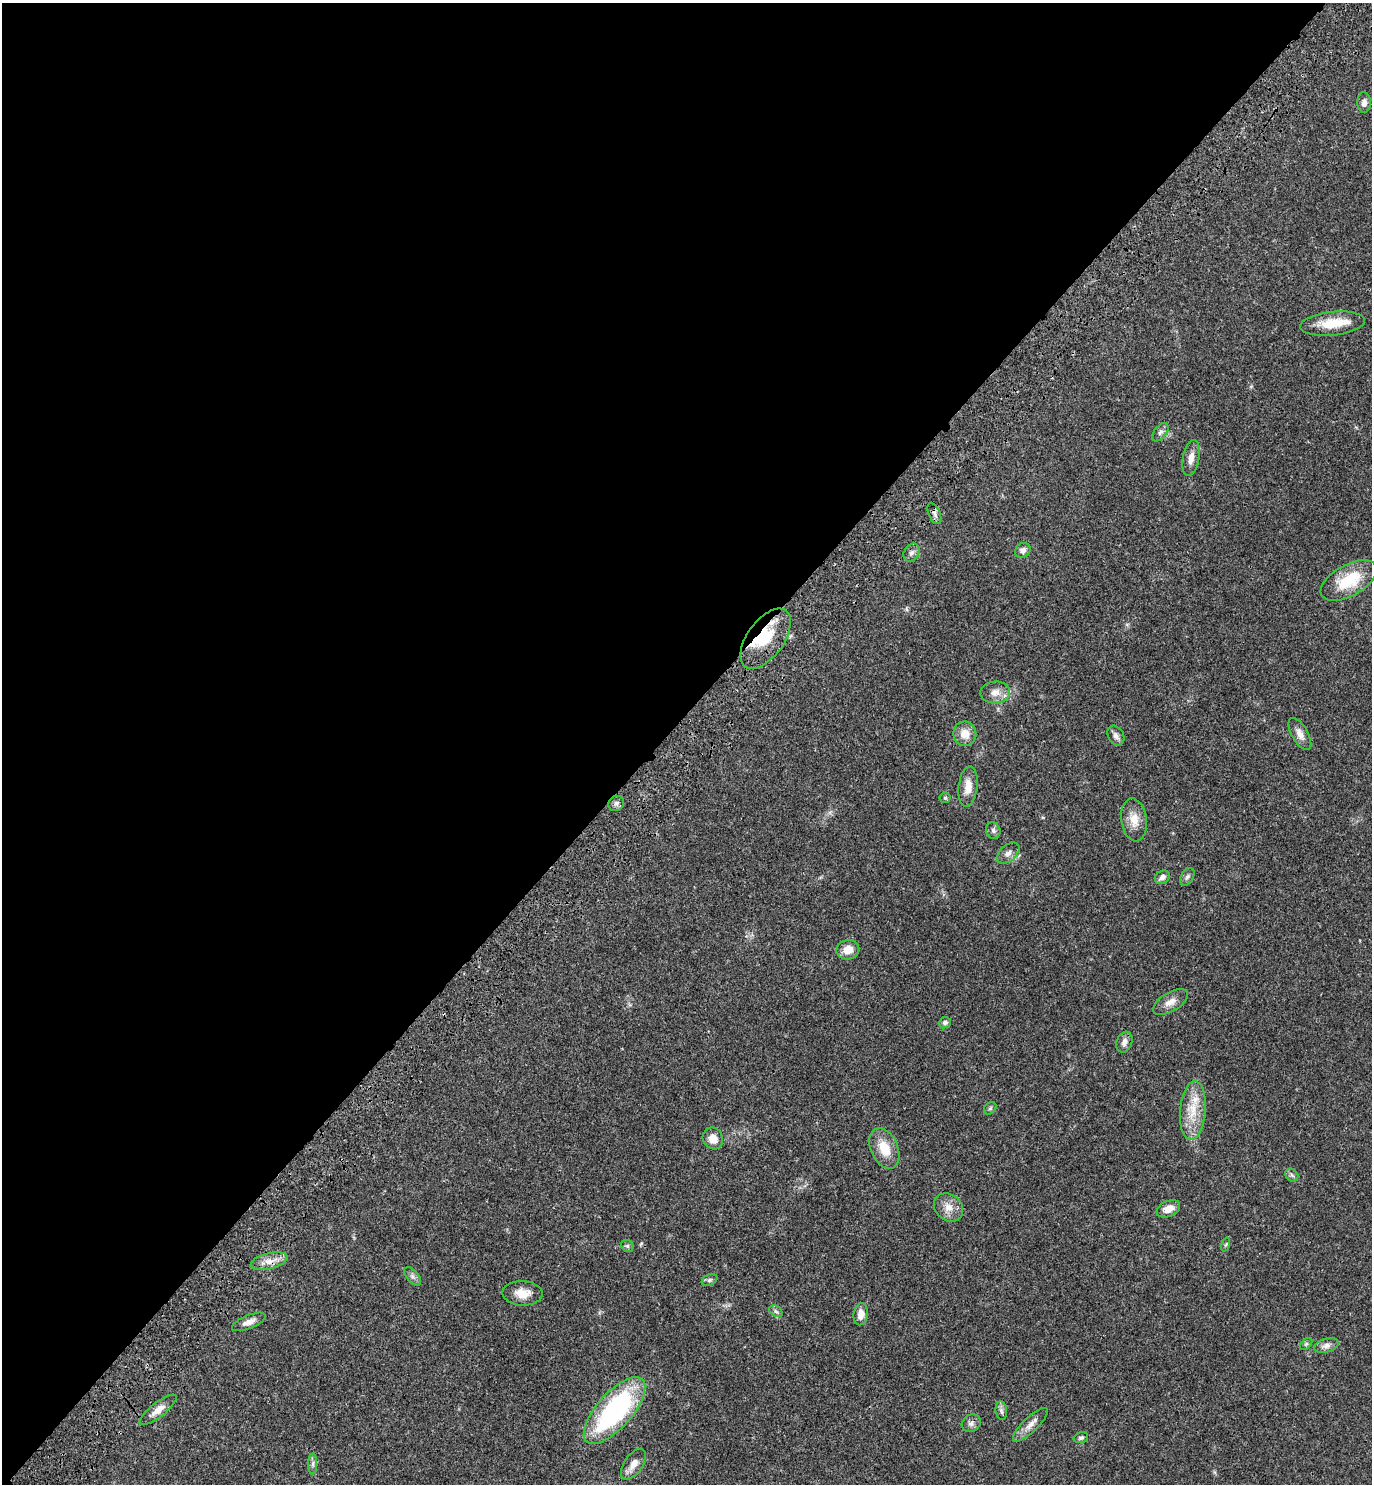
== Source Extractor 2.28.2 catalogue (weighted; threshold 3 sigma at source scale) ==
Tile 5 of 4 x 4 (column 1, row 2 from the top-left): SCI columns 389-1758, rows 3058-4539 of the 6117 x 6117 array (HDU 1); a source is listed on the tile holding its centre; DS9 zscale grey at full resolution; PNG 1374 x 1486 px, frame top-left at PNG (2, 3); each listed source drawn as its Kron ellipse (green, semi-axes under 4 px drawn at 4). Shown black and unused: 48% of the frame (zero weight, under 3 of 4 exposures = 6% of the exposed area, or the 3 px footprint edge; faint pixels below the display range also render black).
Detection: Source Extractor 2.28.2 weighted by HDU 2 'WHT'; one run over the whole footprint, this tile lists its part. Background 0.0271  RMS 0.0024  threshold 0.011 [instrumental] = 3 sigma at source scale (4.5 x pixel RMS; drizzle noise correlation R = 1.50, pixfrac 1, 0.05/0.05 arcsec/px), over >= 5 px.
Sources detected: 52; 1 inside a brighter object's white glare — neither listed nor drawn; the other 51 listed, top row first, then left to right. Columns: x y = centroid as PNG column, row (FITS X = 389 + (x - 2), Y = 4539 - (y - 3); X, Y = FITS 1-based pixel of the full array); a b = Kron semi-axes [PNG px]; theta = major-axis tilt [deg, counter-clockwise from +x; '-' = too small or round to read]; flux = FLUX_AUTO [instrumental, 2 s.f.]
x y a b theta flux
1364 103 10 6 -90 1.3
1332 324 32 12 6 6.3
1160 432 10 6 51 0.82
1191 458 18 8 79 2.1
934 514 11 6 -66 0.86
1023 550 8 7 - 1.2
912 553 10 7 56 0.84
1349 580 31 15 29 10
766 639 34 18 54 9.5
995 692 15 11 5 2.2
965 734 12 11 - 3.1
1300 734 18 8 -60 1.9
1116 736 10 7 -60 1.1
968 787 20 9 83 3
945 798 5 5 - 0.36
616 803 8 7 - 0.83
1134 820 21 12 -82 3.2
993 831 8 7 - 0.71
1008 853 13 8 41 1.3
1162 877 8 6 34 1.1
1187 877 9 6 59 0.67
848 950 11 9 13 2.9
1170 1002 20 9 30 2.1
945 1023 6 5 - 0.54
1124 1042 11 7 70 1.3
990 1108 7 5 44 0.46
1193 1111 29 13 85 6.1
713 1138 11 10 - 2.4
884 1148 21 13 -66 5.1
1292 1175 7 5 -45 0.54
949 1207 16 12 -41 2.6
1168 1209 12 8 24 2.5
1226 1245 7 3 71 0.29
627 1246 6 5 - 0.47
269 1261 19 8 13 2.5
413 1276 11 6 -49 0.8
709 1280 8 5 26 0.52
523 1293 20 12 -2 3.1
776 1311 7 5 -33 0.55
861 1314 11 7 85 2
249 1322 18 6 22 1.7
1306 1344 7 4 44 0.4
1326 1346 13 7 15 1.3
158 1410 22 7 38 2.4
615 1411 42 17 48 41
1001 1411 9 5 -83 0.71
971 1423 10 8 36 1
1030 1425 23 7 43 2
1081 1438 7 5 17 0.56
313 1464 10 4 90 0.71
633 1464 17 9 56 2.3
Overlapping masked pixels (flux is a lower limit): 2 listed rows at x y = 766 639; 269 1261